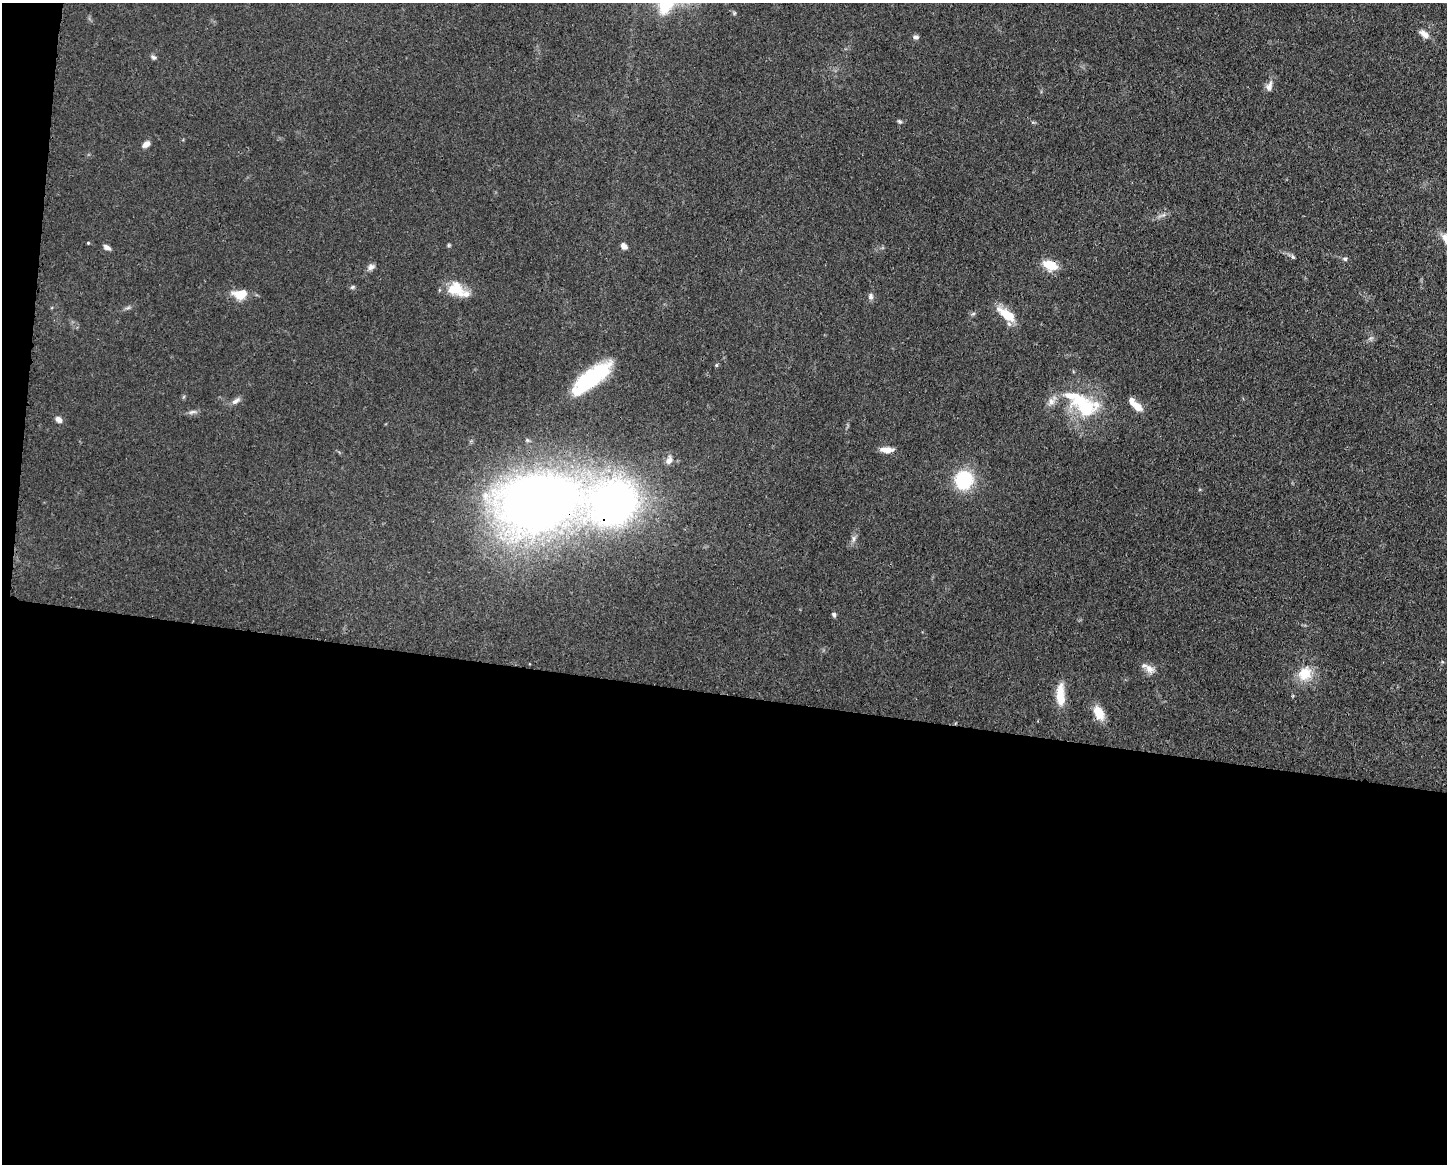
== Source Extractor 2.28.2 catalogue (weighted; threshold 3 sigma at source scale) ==
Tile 10 of 3 x 4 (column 1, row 4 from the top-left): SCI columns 117-1561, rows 1-1162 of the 4681 x 4648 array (HDU 1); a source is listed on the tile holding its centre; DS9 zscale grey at full resolution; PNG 1449 x 1166 px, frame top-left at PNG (2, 3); no overlay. Shown black and unused: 42% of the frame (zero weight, under 3 of 4 exposures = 1% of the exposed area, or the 3 px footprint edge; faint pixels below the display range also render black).
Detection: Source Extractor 2.28.2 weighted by HDU 2 'WHT'; one run over the whole footprint, this tile lists its part. Background 0.0597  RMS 0.0043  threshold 0.0191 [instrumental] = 3 sigma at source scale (4.5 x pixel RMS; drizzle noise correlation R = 1.50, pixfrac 1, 0.05/0.05 arcsec/px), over >= 5 px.
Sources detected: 45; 4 inside a brighter listed object's ellipse — not listed separately; the other 41 listed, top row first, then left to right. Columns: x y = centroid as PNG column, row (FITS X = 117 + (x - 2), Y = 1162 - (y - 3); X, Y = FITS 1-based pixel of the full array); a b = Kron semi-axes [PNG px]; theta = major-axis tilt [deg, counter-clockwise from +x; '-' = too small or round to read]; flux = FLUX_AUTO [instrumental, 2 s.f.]
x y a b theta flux
1424 34 14 7 -35 2.8
916 37 7 6 - 1.3
153 57 8 5 -36 1
1269 86 16 8 67 2.5
900 121 8 4 -37 0.75
146 144 9 6 35 2.4
1163 215 7 4 18 1
88 243 4 3 - 0.38
449 245 5 5 - 0.55
624 246 7 6 - 2.2
107 247 9 5 -26 1.6
1293 257 7 4 -58 0.8
1345 259 7 5 -14 0.86
1050 265 17 11 -21 8.1
371 267 9 7 36 1.8
352 287 6 5 - 0.7
456 288 20 18 19 10
240 294 15 10 7 8.4
871 296 9 7 -89 1.4
128 308 7 4 19 0.83
973 314 6 4 19 0.67
1006 315 22 9 -37 10
716 365 5 5 - 0.51
591 378 46 15 38 37
236 401 13 6 31 2
1051 401 11 9 83 2.5
1085 407 32 25 -26 24
1137 407 13 8 -44 4.9
192 412 13 5 15 1.4
59 419 8 6 -44 2
887 450 15 6 -2 4.1
669 460 12 8 64 2.5
964 480 22 21 - 20
537 504 58 40 12 500
613 504 39 35 26 210
854 538 9 6 84 1.5
834 614 6 5 - 0.87
1149 669 16 9 -38 3.4
1305 674 20 17 54 9.7
1060 695 26 9 -89 10
1099 713 18 10 -63 7.1
Overlapping masked pixels (flux is a lower limit): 3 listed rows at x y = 1050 265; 537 504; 613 504